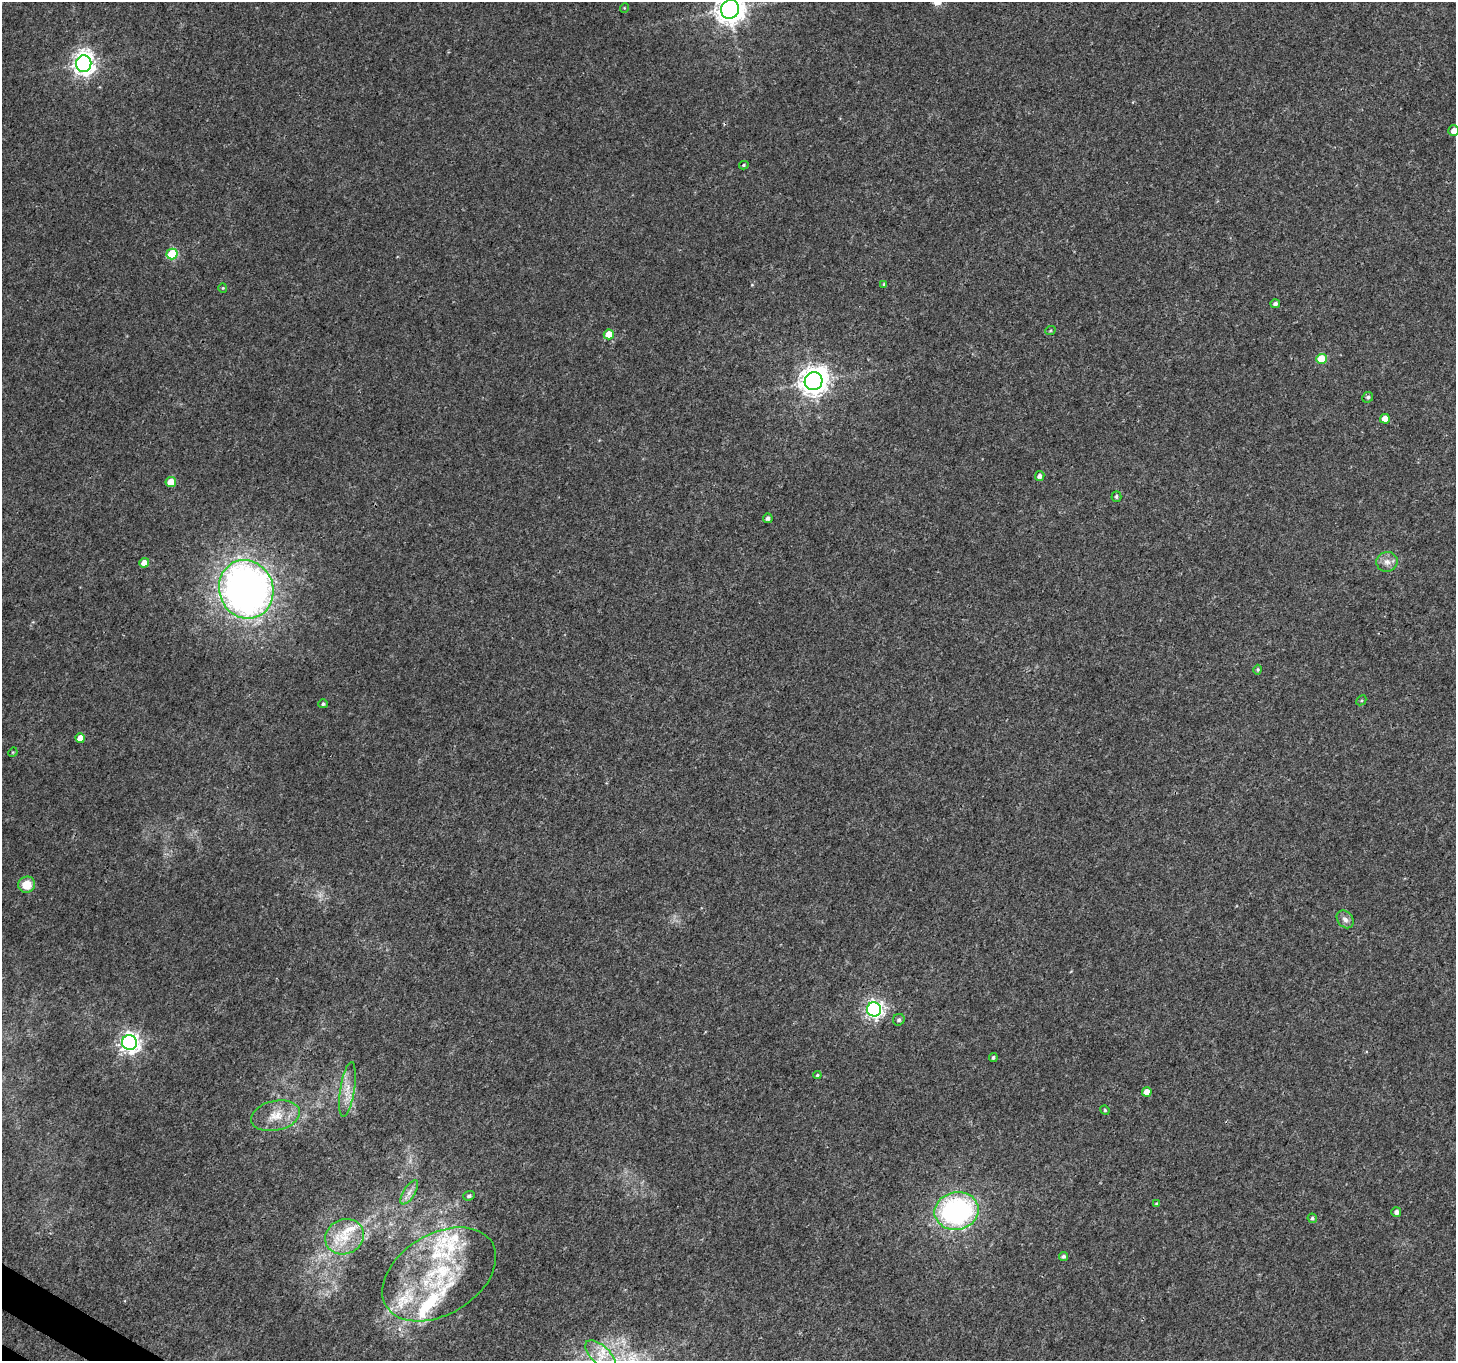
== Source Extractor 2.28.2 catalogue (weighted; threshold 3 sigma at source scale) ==
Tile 7 of 4 x 4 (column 3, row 2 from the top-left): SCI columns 2973-4426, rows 3005-4363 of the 6025 x 6112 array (HDU 1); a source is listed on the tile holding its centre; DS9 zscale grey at full resolution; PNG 1458 x 1363 px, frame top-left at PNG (2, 2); each listed source drawn as its Kron ellipse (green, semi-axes under 4 px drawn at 4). Shown black and unused: <1% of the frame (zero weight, under 3 of 4 exposures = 7% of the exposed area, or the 3 px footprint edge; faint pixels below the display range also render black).
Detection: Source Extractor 2.28.2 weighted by HDU 2 'WHT'; one run over the whole footprint, this tile lists its part. Background 0.00391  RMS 0.0031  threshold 0.0139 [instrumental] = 3 sigma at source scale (4.5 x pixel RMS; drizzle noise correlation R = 1.50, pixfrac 1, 0.0396/0.0396 arcsec/px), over >= 5 px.
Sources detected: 55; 7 inside a brighter listed object's ellipse — not listed separately; the other 48 listed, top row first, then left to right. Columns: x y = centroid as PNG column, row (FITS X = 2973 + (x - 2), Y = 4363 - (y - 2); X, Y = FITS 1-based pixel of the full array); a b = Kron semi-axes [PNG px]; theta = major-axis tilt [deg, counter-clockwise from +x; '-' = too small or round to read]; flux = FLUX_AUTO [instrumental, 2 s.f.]
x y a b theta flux
624 8 5 3 - 0.25
730 9 9 9 - 430
84 64 8 7 - 210
1454 131 5 5 - 2.1
744 165 5 4 - 0.4
172 254 5 5 - 20
884 284 4 4 - 0.41
223 288 4 4 - 0.32
1275 304 5 4 - 0.87
1050 331 5 3 - 0.33
609 334 5 5 - 6.7
1321 359 5 5 - 10
814 381 9 8 - 400
1368 397 5 5 - 0.59
1385 419 5 5 - 3.7
1040 476 5 4 - 1.1
171 482 5 5 - 6.9
1116 496 5 5 - 0.63
768 518 5 4 - 0.98
1387 562 10 10 - 2.1
144 563 5 5 - 2.6
246 589 30 27 -69 200
1258 670 5 4 - 0.43
1361 700 5 3 - 0.37
323 704 4 4 - 0.54
80 738 5 4 - 3.6
13 752 5 4 - 0.29
27 885 8 8 - 4.9
1345 919 10 7 -48 1.5
874 1009 7 7 - 110
899 1020 6 5 - 0.71
129 1042 7 7 - 160
993 1057 4 4 - 0.58
817 1075 4 4 - 0.42
347 1089 28 7 81 4.1
1147 1092 5 4 - 2.8
1105 1110 5 4 - 0.43
276 1116 25 15 12 6.5
409 1192 14 6 58 1.7
469 1196 6 4 21 0.69
1156 1204 4 3 - 0.33
957 1211 22 18 11 62
1396 1212 5 5 - 1.1
1312 1218 5 4 - 0.57
345 1237 20 17 25 7.9
1064 1256 4 4 - 0.71
439 1274 62 40 31 36
601 1355 19 9 -44 4.9
Isophote crosses this tile's border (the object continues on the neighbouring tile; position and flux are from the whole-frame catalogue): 3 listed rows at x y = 730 9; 1454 131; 601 1355